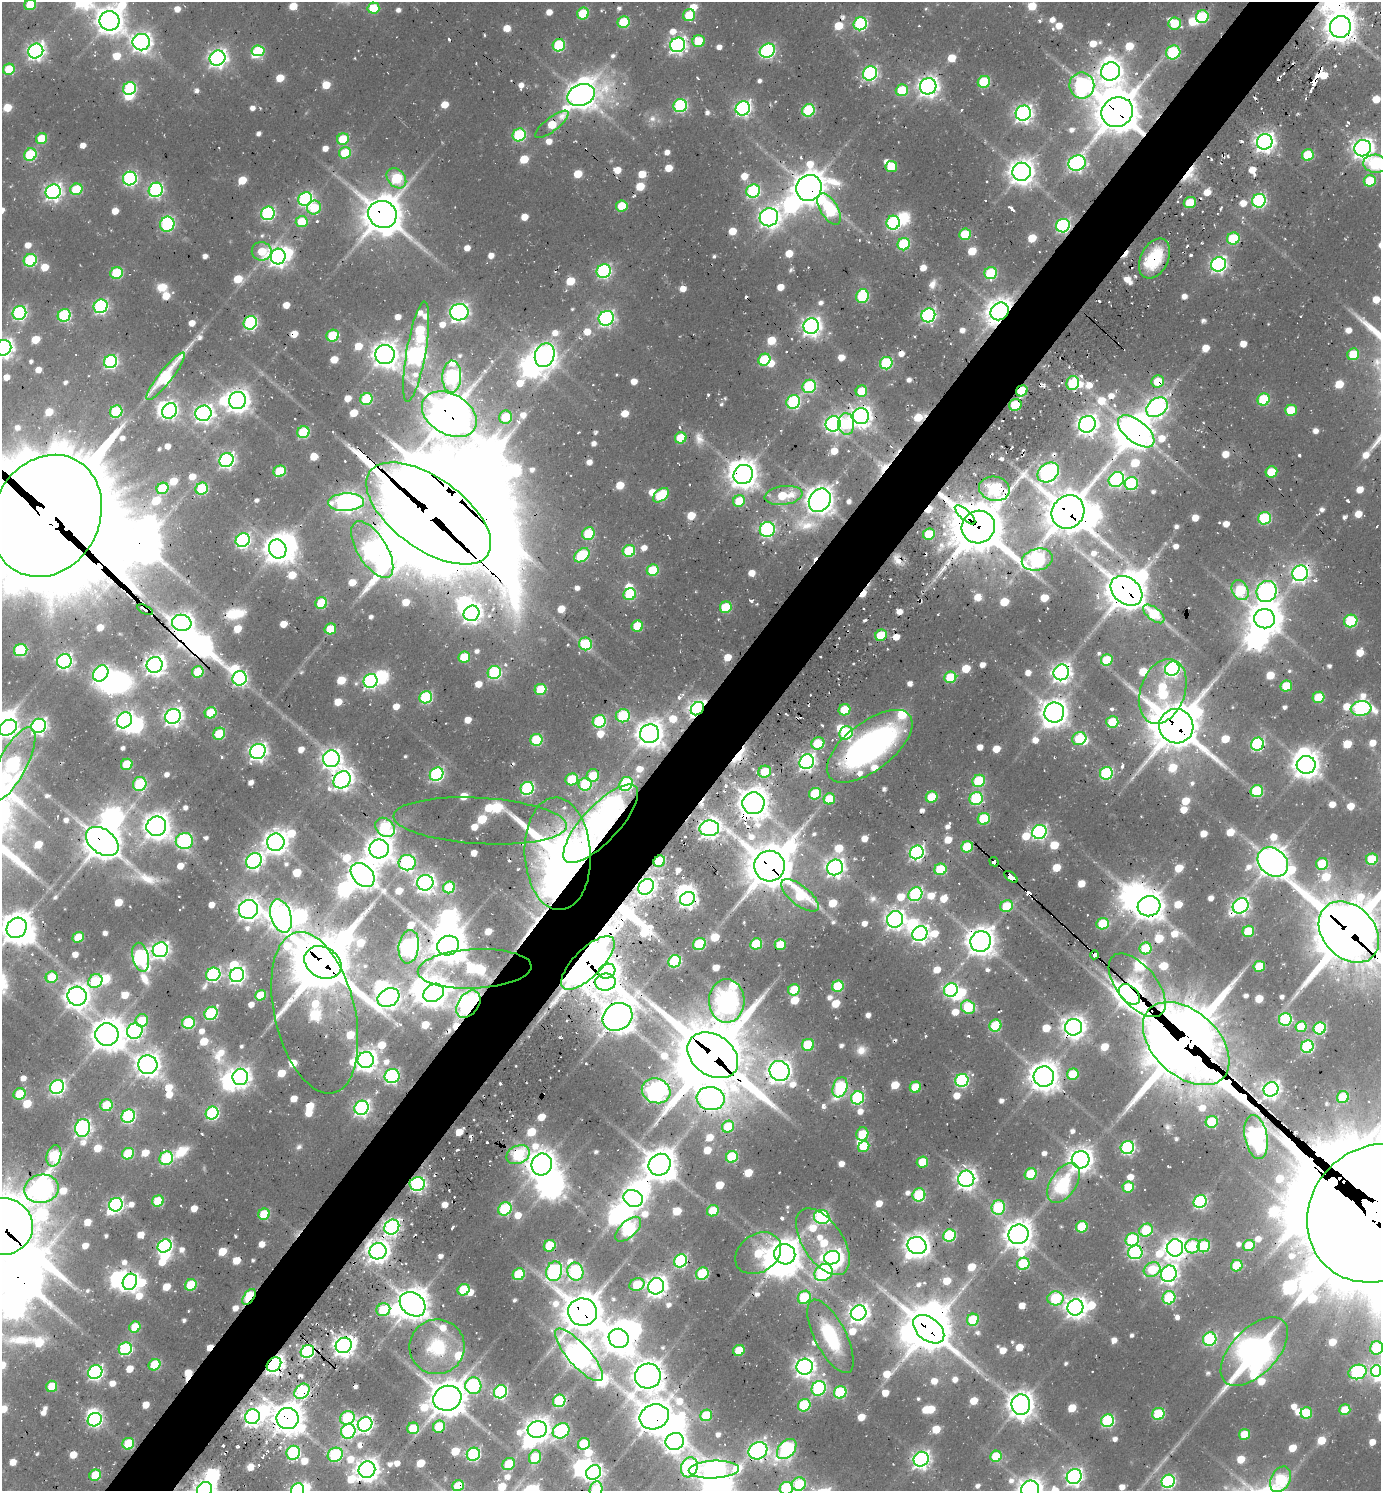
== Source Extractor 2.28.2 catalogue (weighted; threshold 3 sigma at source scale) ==
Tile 10 of 4 x 4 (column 2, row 3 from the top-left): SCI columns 1680-3058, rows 1535-3023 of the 6010 x 6001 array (HDU 1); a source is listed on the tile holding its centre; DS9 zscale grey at full resolution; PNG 1383 x 1493 px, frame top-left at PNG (2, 2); each listed source drawn as its Kron ellipse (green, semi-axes under 4 px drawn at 4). Shown black and unused: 5% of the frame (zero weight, under 2 of 3 exposures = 3% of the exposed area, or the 3 px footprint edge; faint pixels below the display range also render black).
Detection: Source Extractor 2.28.2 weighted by HDU 2 'WHT'; one run over the whole footprint, this tile lists its part. Background 0.0754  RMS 0.0087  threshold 0.039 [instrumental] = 3 sigma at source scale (4.5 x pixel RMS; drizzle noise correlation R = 1.50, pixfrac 1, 0.05/0.05 arcsec/px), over >= 5 px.
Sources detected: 1237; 6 too faint to see at this stretch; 105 inside a brighter object's white glare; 52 cosmic-ray / hot-pixel residue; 2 long thin detections or spike segments (spike, bleed or trail) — neither listed nor drawn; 21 inside a brighter listed object's ellipse — not listed separately; of the other 1051, all 500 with FLUX_AUTO >= 35.3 (the completeness limit of this list) listed and drawn (551 fainter detections not listed), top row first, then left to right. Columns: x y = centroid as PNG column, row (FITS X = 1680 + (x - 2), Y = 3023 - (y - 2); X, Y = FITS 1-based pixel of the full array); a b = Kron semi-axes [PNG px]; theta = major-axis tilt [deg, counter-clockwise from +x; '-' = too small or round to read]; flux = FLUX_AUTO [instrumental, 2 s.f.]
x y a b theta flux
30 5 6 5 - 42
373 8 6 5 - 43
583 13 6 5 - 55
689 15 6 6 - 38
1202 17 6 6 - 110
110 21 10 9 - 1300
624 22 6 5 - 72
1175 23 6 6 - 41
860 24 7 6 - 170
1340 27 11 10 - 1800
699 41 6 6 - 44
141 42 9 8 - 660
559 45 6 6 - 88
678 45 7 7 - 390
36 51 8 7 - 440
258 51 6 5 - 62
767 51 8 6 28 240
1173 52 7 7 - 110
217 58 8 7 - 560
9 69 6 5 - 41
1111 71 9 9 - 850
870 73 7 6 - 260
984 82 6 6 - 82
928 86 8 8 - 760
1082 86 13 12 - 290
130 88 7 6 - 120
902 90 6 6 - 54
581 95 14 10 20 1500
680 106 7 6 - 170
743 108 7 7 - 350
808 110 6 6 - 120
1117 112 16 14 29 3700
1023 113 8 7 - 480
552 124 20 6 38 39
519 135 6 6 - 120
42 139 6 5 - 37
343 139 6 5 - 50
1265 142 8 7 - 690
1363 148 8 8 - 750
345 153 6 5 - 47
30 155 6 6 - 89
1308 155 6 5 - 60
1077 163 9 7 24 350
1375 164 12 9 -5 85
891 166 6 5 - 38
1022 172 9 9 - 1300
130 178 7 6 - 230
396 178 11 8 -47 90
1370 181 6 5 - 52
809 188 13 12 - 2200
76 189 6 5 - 60
156 190 7 6 - 220
753 191 7 6 - 160
53 192 8 7 - 440
305 199 7 6 - 240
1259 201 7 6 - 200
1190 203 6 5 - 40
622 206 6 5 - 38
314 208 7 7 - 46
829 209 17 8 -59 120
268 213 7 6 - 200
382 214 14 13 - 2800
769 217 9 9 - 630
302 222 6 5 - 39
893 223 7 6 - 220
167 224 7 7 - 180
1063 226 7 6 - 230
965 234 6 5 - 53
1233 239 6 6 - 73
904 244 6 6 - 98
262 251 10 9 - 35
278 257 8 7 - 620
1155 258 21 13 63 52
30 260 6 6 - 120
1219 264 7 7 - 350
604 271 7 6 - 230
117 273 6 6 - 76
991 273 6 6 - 85
862 296 7 6 - 110
101 306 7 6 - 230
1000 311 10 8 40 1300
459 312 9 8 - 490
19 313 7 6 - 210
64 315 6 6 - 140
928 315 7 6 - 270
606 318 8 7 - 320
250 323 7 6 - 190
811 326 8 7 - 580
333 336 6 5 - 65
3 348 8 7 - 610
416 352 51 9 80 650
385 354 10 9 - 1200
1353 354 6 5 - 41
545 355 12 9 69 880
764 360 6 5 - 74
111 362 7 6 - 210
886 363 6 6 - 100
166 376 29 6 52 130
452 377 16 9 88 260
1158 381 6 6 - 37
1073 383 7 6 - 68
809 386 7 6 - 130
861 391 6 5 - 40
1022 391 6 5 - 56
366 399 6 6 - 80
1264 399 6 6 - 86
238 400 9 8 - 960
793 402 7 6 - 160
1015 405 6 5 - 61
1157 407 12 8 38 630
1291 410 6 5 - 43
169 411 8 7 - 300
116 412 6 6 - 96
203 413 8 7 - 550
449 414 29 20 -30 3600
861 416 8 8 - 770
506 417 7 6 - 48
833 424 8 7 - 420
846 424 11 8 -87 59
1087 424 9 8 - 820
1136 431 22 11 -39 2200
303 432 6 6 - 85
681 438 6 5 - 45
226 460 7 6 - 350
280 471 6 5 - 61
1048 472 12 9 35 510
1271 472 6 5 - 39
743 474 10 9 - 1400
1116 479 8 7 - 250
1131 483 7 6 - 130
163 488 6 5 - 60
202 489 6 6 - 90
994 489 15 12 -12 160
661 495 9 5 39 65
783 495 19 9 8 40
820 500 12 10 56 1400
739 501 6 5 - 37
346 502 18 9 4 710
1068 512 17 16 - 3800
429 513 72 35 -36 16000
965 515 13 5 -42 1000
47 516 63 53 62 35000
1265 518 6 6 - 100
978 527 17 16 - 5100
767 530 8 7 - 230
588 534 6 6 - 68
929 534 6 5 - 39
243 540 7 6 - 260
278 549 9 8 - 1200
372 550 32 14 -58 860
629 551 6 6 - 76
582 555 8 6 38 91
1037 560 15 10 13 260
653 570 6 5 - 60
1300 573 8 7 - 460
1240 590 10 8 -61 84
1126 591 17 13 -38 3100
1267 591 11 9 64 570
630 594 6 6 - 65
321 603 6 5 - 64
726 607 6 5 - 59
145 610 8 3 -26 120
472 613 8 7 - 580
1154 614 12 6 -39 65
1264 619 10 9 - 1700
1351 621 7 6 - 88
182 623 10 8 -6 770
637 626 6 5 - 47
330 629 6 5 - 38
881 635 6 5 - 51
585 644 6 6 - 82
21 650 7 6 - 120
464 657 6 5 - 40
1107 660 6 5 - 47
64 661 7 7 - 330
155 665 8 7 - 700
1172 669 7 7 - 320
198 672 6 5 - 46
1061 672 8 7 - 610
101 673 8 7 - 360
494 673 7 6 - 140
950 677 6 5 - 57
240 678 7 7 - 250
371 681 7 7 - 270
1286 686 6 5 - 40
540 689 6 5 - 52
1163 691 34 22 70 110
426 697 6 6 - 130
1318 697 6 5 - 47
1361 708 10 7 5 200
697 709 7 6 - 580
845 710 6 5 - 42
211 713 6 5 - 48
1054 713 10 10 - 1300
173 716 8 7 - 560
623 716 7 6 - 91
124 720 8 7 - 540
599 721 6 6 - 130
1112 722 6 5 - 44
39 726 7 7 - 380
1176 726 17 17 - 4400
8 728 9 7 30 430
846 733 7 6 - 100
219 734 6 5 - 57
650 734 10 9 - 1400
1079 739 7 6 - 53
536 740 6 6 - 81
818 743 6 6 - 51
1257 744 7 6 - 190
870 746 51 24 38 360
258 751 8 7 - 500
331 759 8 8 - 640
807 762 7 7 - 430
13 764 41 14 62 270
127 764 6 5 - 48
1306 765 9 9 - 1400
765 772 6 6 - 40
1106 773 6 6 - 140
437 774 7 6 - 210
593 776 6 6 - 40
572 779 6 6 - 57
342 780 9 8 - 660
979 781 6 6 - 87
140 784 7 6 - 110
585 784 6 6 - 74
626 784 7 6 - 120
527 788 7 6 - 180
1257 791 6 6 - 94
815 794 6 5 - 63
932 797 6 5 - 52
829 799 6 5 - 38
976 799 7 6 - 130
753 803 11 11 - 1800
984 819 6 5 - 71
480 821 87 23 -3 98
601 824 51 18 47 1100
156 826 10 9 - 1300
385 827 11 8 -44 110
709 828 10 8 4 650
1039 832 7 7 - 290
102 841 18 12 -37 2600
184 841 9 8 - 190
276 842 9 8 - 1000
967 847 6 5 - 59
379 849 10 9 - 1300
917 852 7 6 - 310
558 854 56 33 -87 1200
1372 859 6 5 - 51
254 861 8 7 - 410
659 861 6 5 - 69
994 862 5 4 - 71
1273 862 16 13 -41 1700
407 863 8 8 - 250
1322 864 6 6 - 57
770 866 15 15 - 4000
835 867 8 7 - 540
940 869 6 6 - 62
363 875 14 10 -45 1700
1011 877 8 4 -40 140
425 883 8 7 - 550
449 887 6 5 - 80
646 887 8 7 - 460
915 894 7 6 - 170
800 895 23 9 -39 66
687 899 8 6 31 440
1006 906 6 6 - 37
1149 906 11 10 - 1500
1241 906 8 7 - 420
248 909 9 9 - 930
281 916 17 10 -73 980
895 919 8 8 - 620
1103 924 6 5 - 53
17 928 11 9 46 1800
1248 931 6 5 - 51
1349 932 34 26 -46 7300
920 934 8 7 - 450
78 937 6 5 - 37
981 941 10 10 - 1600
699 944 6 6 - 78
756 944 6 5 - 64
780 945 5 5 - 36
448 946 11 9 22 2000
409 947 17 10 83 610
1146 948 6 6 - 54
160 950 8 7 - 410
1094 955 4 3 - 56
141 957 15 8 -77 340
675 961 6 6 - 120
323 962 19 15 -31 5900
588 963 35 14 45 4600
1259 966 6 5 - 42
475 969 57 19 3 180
607 971 9 7 28 580
213 974 7 6 - 210
237 975 7 6 - 370
52 977 6 5 - 46
95 981 7 6 - 77
605 982 10 8 7 400
1137 985 38 19 -51 110
838 986 6 5 - 73
794 990 6 5 - 43
951 990 7 6 - 220
434 993 11 8 33 1000
1129 994 12 8 -42 1300
260 995 5 5 - 36
77 996 9 9 - 1100
388 998 11 9 29 770
727 1001 22 18 -89 870
468 1004 15 10 54 870
968 1007 7 6 - 73
211 1013 7 6 - 140
315 1013 82 40 -77 210
617 1017 16 13 33 2100
1285 1019 6 6 - 130
142 1020 6 6 - 40
189 1023 6 6 - 100
995 1026 6 6 - 68
1073 1027 8 8 - 930
1301 1027 5 5 - 38
1320 1028 6 6 - 120
135 1031 8 7 - 340
107 1034 11 11 - 1900
1186 1044 50 32 -42 13000
808 1045 6 6 - 59
1307 1047 6 6 - 140
713 1055 27 20 -35 7900
366 1060 8 8 - 840
148 1065 9 9 - 1000
780 1071 10 9 - 780
1073 1074 6 5 - 49
392 1076 7 7 - 250
240 1077 8 7 - 600
1044 1077 10 10 - 1600
962 1080 6 6 - 190
57 1087 7 6 - 290
840 1087 10 7 70 120
915 1087 6 5 - 41
1271 1089 7 7 - 510
656 1091 14 12 -20 740
19 1094 6 5 - 48
1343 1097 6 5 - 60
711 1098 14 11 -10 670
858 1098 7 6 - 140
106 1105 6 6 - 43
361 1108 7 6 - 360
212 1113 7 6 - 170
128 1116 7 6 - 160
1212 1122 6 6 - 64
728 1127 6 5 - 43
83 1128 9 7 78 370
862 1134 7 6 - 48
1256 1137 22 11 -79 580
864 1147 6 5 - 39
1127 1148 7 6 - 200
128 1154 6 5 - 64
518 1155 12 9 25 100
54 1156 11 7 74 110
732 1157 6 5 - 82
166 1158 7 6 - 120
1081 1160 9 8 - 1100
922 1162 6 5 - 36
542 1164 11 10 - 1500
659 1165 11 10 - 2000
1031 1174 6 5 - 67
966 1179 8 8 - 690
1064 1183 22 13 57 81
417 1184 8 7 - 290
1128 1187 6 5 - 37
42 1189 17 14 11 640
919 1195 6 6 - 94
633 1198 10 8 -24 700
158 1201 6 5 - 51
1200 1201 7 6 - 200
116 1205 7 6 - 260
998 1207 7 6 - 97
505 1209 7 6 - 110
713 1211 6 5 - 38
1376 1213 73 65 46 62000
264 1214 6 5 - 56
822 1217 8 7 - 170
2 1227 31 28 7 8100
392 1227 8 7 - 340
1082 1227 6 5 - 58
628 1229 16 8 43 180
1146 1230 7 6 - 56
1018 1234 10 9 - 1500
949 1235 6 6 - 120
1132 1240 7 6 - 120
823 1242 38 20 -56 68
917 1245 9 8 - 1100
1249 1245 6 5 - 43
165 1246 7 6 - 270
550 1246 6 5 - 48
1193 1246 7 7 - 70
1204 1246 6 6 - 86
1175 1248 8 8 - 870
378 1251 8 8 - 950
1135 1252 7 7 - 190
758 1253 25 19 35 55
785 1254 10 10 - 1500
832 1258 8 6 16 550
680 1261 7 6 - 180
1023 1264 6 6 - 71
1237 1266 6 5 - 56
1152 1270 9 7 30 47
554 1271 10 7 73 270
575 1272 9 8 - 200
824 1273 10 8 35 230
519 1274 6 5 - 73
702 1274 6 6 - 82
1169 1274 8 7 - 510
130 1282 8 7 - 440
191 1285 6 5 - 55
637 1285 7 6 - 45
656 1286 8 7 - 800
464 1290 6 5 - 60
249 1297 9 5 54 120
804 1297 7 6 - 66
1055 1298 8 7 - 95
1169 1298 7 6 - 89
413 1304 14 11 -39 2000
1075 1307 8 7 - 850
383 1310 7 6 - 59
582 1312 14 14 - 3100
859 1313 8 7 - 670
973 1320 6 5 - 68
135 1327 6 5 - 36
929 1329 18 11 -38 3600
830 1336 40 15 -63 76
619 1338 10 9 - 1700
1210 1339 7 6 - 150
344 1345 8 7 - 840
437 1347 27 27 - 61
1377 1348 7 6 - 78
125 1349 7 6 - 150
739 1350 6 5 - 42
1254 1351 42 23 46 370
307 1352 7 6 - 230
579 1355 34 11 -48 1400
155 1365 6 5 - 56
274 1365 8 6 46 640
805 1367 8 8 - 680
1376 1371 6 5 - 65
95 1372 7 6 - 290
1357 1372 9 7 16 200
648 1376 13 12 - 1900
52 1386 6 5 - 41
473 1386 8 8 - 240
819 1388 7 7 - 180
302 1391 8 6 48 140
500 1392 7 6 - 190
840 1392 6 6 - 100
447 1398 14 12 19 2500
559 1401 6 6 - 110
804 1405 7 6 - 91
1021 1405 10 9 - 1300
1345 1410 6 5 - 37
1306 1413 6 5 - 47
1158 1414 6 6 - 78
706 1415 6 5 - 56
252 1417 7 7 - 510
654 1417 15 12 20 2300
288 1418 11 10 - 2000
347 1418 7 6 - 86
95 1420 7 6 - 230
1108 1421 6 6 - 140
365 1424 7 7 - 370
439 1427 6 6 - 52
413 1428 6 5 - 47
537 1430 9 8 - 1100
348 1431 7 7 - 220
561 1431 9 7 31 230
1244 1434 5 5 - 36
675 1441 9 8 - 710
128 1444 6 5 - 63
584 1444 6 5 - 66
787 1449 11 7 47 230
758 1451 10 8 30 380
293 1453 7 6 - 170
473 1454 7 6 - 180
335 1455 8 6 31 120
996 1456 6 5 - 50
535 1457 7 6 - 58
921 1459 8 7 - 470
509 1464 6 5 - 48
689 1467 10 8 71 310
367 1470 8 8 - 1000
714 1470 25 9 2 800
594 1472 8 7 - 400
95 1475 6 5 - 48
1074 1476 8 7 - 450
1280 1479 13 9 62 100
1168 1481 7 6 - 210
799 1484 7 6 - 73
458 1486 6 5 - 46
786 1488 6 6 - 120
204 1489 8 7 - 700
596 1489 8 6 75 50
298 1490 7 6 - 280
1030 1490 9 8 - 970
Overlapping masked pixels (flux is a lower limit): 100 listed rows (the first 20) at x y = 1340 27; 1173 52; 928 86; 581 95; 1117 112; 552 124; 809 188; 382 214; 1063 226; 1155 258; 1000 311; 928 315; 1158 381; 1073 383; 1022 391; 1015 405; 1157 407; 449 414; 861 416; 1136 431
Isophote crosses this tile's border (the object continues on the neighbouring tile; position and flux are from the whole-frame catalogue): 19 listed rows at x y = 30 5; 1375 164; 3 348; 47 516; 8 728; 13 764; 17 928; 1349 932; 1376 1213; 2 1227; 1377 1348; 1376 1371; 1280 1479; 1168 1481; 786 1488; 204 1489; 596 1489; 298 1490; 1030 1490
Unlisted compact peaks at least as high as the median listed source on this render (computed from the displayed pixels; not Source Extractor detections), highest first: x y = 1367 455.